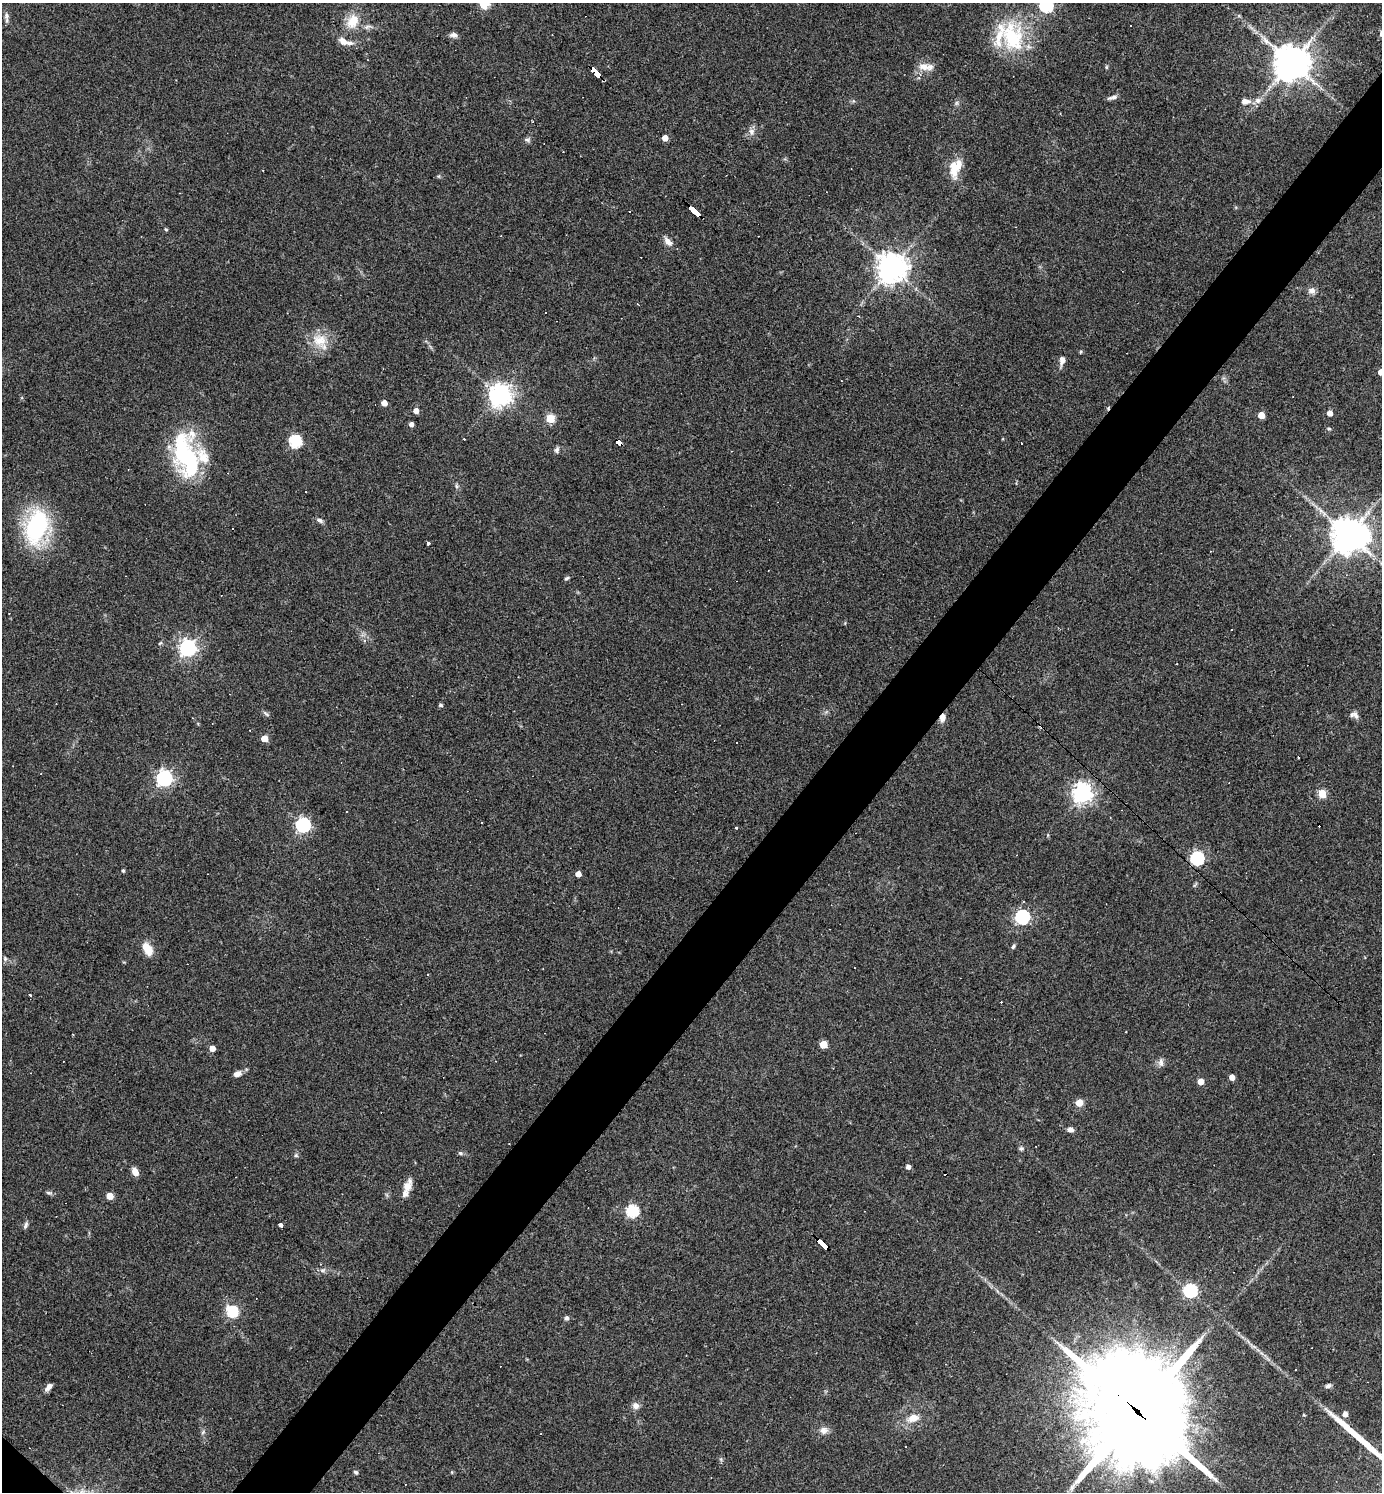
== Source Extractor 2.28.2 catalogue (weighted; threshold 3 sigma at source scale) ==
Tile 10 of 4 x 4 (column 2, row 3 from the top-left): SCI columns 1531-2910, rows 1491-2980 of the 5962 x 5960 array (HDU 1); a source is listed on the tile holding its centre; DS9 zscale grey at full resolution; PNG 1384 x 1494 px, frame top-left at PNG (2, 3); no overlay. Shown black and unused: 5% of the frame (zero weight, under 3 of 4 exposures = <1% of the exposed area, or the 3 px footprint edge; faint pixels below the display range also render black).
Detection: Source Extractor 2.28.2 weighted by HDU 2 'WHT'; one run over the whole footprint, this tile lists its part. Background 0.0419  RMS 0.0048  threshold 0.0218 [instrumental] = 3 sigma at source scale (4.5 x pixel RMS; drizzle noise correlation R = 1.50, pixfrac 1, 0.05/0.05 arcsec/px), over >= 5 px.
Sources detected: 128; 1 inside a brighter object's white glare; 15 cosmic-ray / hot-pixel residue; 1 long thin detection or spike segment (spike, bleed or trail) — not listed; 6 inside a brighter listed object's ellipse — not listed separately; the other 105 listed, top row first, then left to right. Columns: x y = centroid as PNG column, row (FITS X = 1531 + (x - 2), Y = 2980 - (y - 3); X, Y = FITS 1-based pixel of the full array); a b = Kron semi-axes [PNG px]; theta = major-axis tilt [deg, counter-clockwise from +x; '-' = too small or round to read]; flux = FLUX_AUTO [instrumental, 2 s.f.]
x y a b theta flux
484 3 9 9 - 9.1
1046 5 6 6 - 76
6 16 9 6 -90 1.7
353 21 18 13 65 8.4
1131 26 3 2 - 0.38
453 35 10 6 -2 1.8
1013 37 40 27 -70 34
343 41 12 8 -42 3.3
1291 62 12 11 - 830
923 66 16 10 -2 4.5
1106 67 6 4 90 0.53
596 72 12 4 -46 130
1112 97 12 4 15 1.6
1258 100 9 8 - 2.3
1245 101 11 7 0 2.9
956 103 7 4 71 0.88
752 132 10 8 -81 2.3
665 138 5 4 - 3.8
527 140 7 5 -29 0.99
955 168 24 13 68 9.6
695 212 11 3 -43 190
166 229 5 4 - 0.53
668 241 13 7 -49 2.7
892 268 9 9 - 630
1312 291 9 8 - 2.3
545 313 3 3 - 1.2
319 340 22 16 -4 9.3
1080 352 5 3 - 0.49
1062 360 12 7 84 2.3
1381 372 5 4 - 5.5
500 395 7 7 - 380
384 403 4 4 - 4.2
416 411 5 4 - 3.3
1330 413 4 4 - 3.7
1261 415 5 4 - 7.8
550 419 5 5 - 20
411 424 4 4 - 1.9
1329 429 6 4 -1 0.58
464 439 3 2 - 0.37
295 441 6 6 - 55
619 443 7 4 -43 54
557 450 8 6 69 1.2
187 458 50 26 -77 54
456 486 7 4 -71 0.78
319 520 10 5 -28 1.4
36 526 25 15 73 69
1348 535 10 10 - 890
429 543 3 3 - 5.2
567 578 7 4 27 0.76
364 641 6 4 -69 0.97
160 643 6 4 44 0.63
188 648 6 6 - 180
440 705 6 4 -16 0.73
266 713 10 4 -45 0.86
1354 715 13 7 -19 2
943 717 9 6 70 3
264 738 5 4 - 8.3
1299 757 3 2 - 0.51
164 778 6 6 - 150
1082 793 7 7 - 260
1322 794 5 5 - 18
303 825 6 6 - 110
1197 858 6 6 - 77
123 871 4 3 - 0.69
578 874 4 4 - 4.2
1022 917 6 6 - 100
1013 946 7 4 63 0.83
147 949 14 8 -60 7.5
5 959 6 5 - 0.77
30 995 3 3 - 3.8
1126 1032 2 2 - 0.35
823 1044 5 5 - 14
212 1048 5 4 - 4.3
1161 1062 11 7 -78 1.9
237 1074 9 6 18 2.9
1232 1077 4 4 - 4.2
1201 1081 5 4 - 6.7
1079 1103 7 7 - 4
1070 1130 6 5 - 2.1
1036 1146 3 2 - 0.33
1021 1149 6 5 - 0.87
460 1153 6 5 - 0.87
296 1155 5 5 - 0.77
908 1167 4 4 - 2
135 1172 9 6 -61 3.2
408 1187 19 9 75 4.8
48 1193 8 4 -9 0.91
110 1196 5 4 - 8.2
632 1211 6 5 - 61
26 1225 10 5 62 1.2
280 1226 3 3 - 76
822 1245 12 3 -42 110
323 1270 8 4 0 1.2
1190 1290 6 6 - 77
232 1311 18 15 -54 9.7
567 1318 6 5 - 1.2
1328 1386 8 5 25 1.2
49 1387 9 6 55 2.1
636 1406 9 8 - 2.3
1137 1411 43 36 -52 6900
1345 1414 5 5 - 2.9
913 1418 12 8 17 5.2
824 1430 11 10 - 2.8
203 1432 7 4 71 0.81
356 1472 5 4 - 1.2
Overlapping masked pixels (flux is a lower limit): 7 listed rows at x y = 596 72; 695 212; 619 443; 943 717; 1197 858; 822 1245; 1137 1411
Isophote crosses this tile's border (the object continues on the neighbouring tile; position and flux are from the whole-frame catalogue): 3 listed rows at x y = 484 3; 1046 5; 1381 372